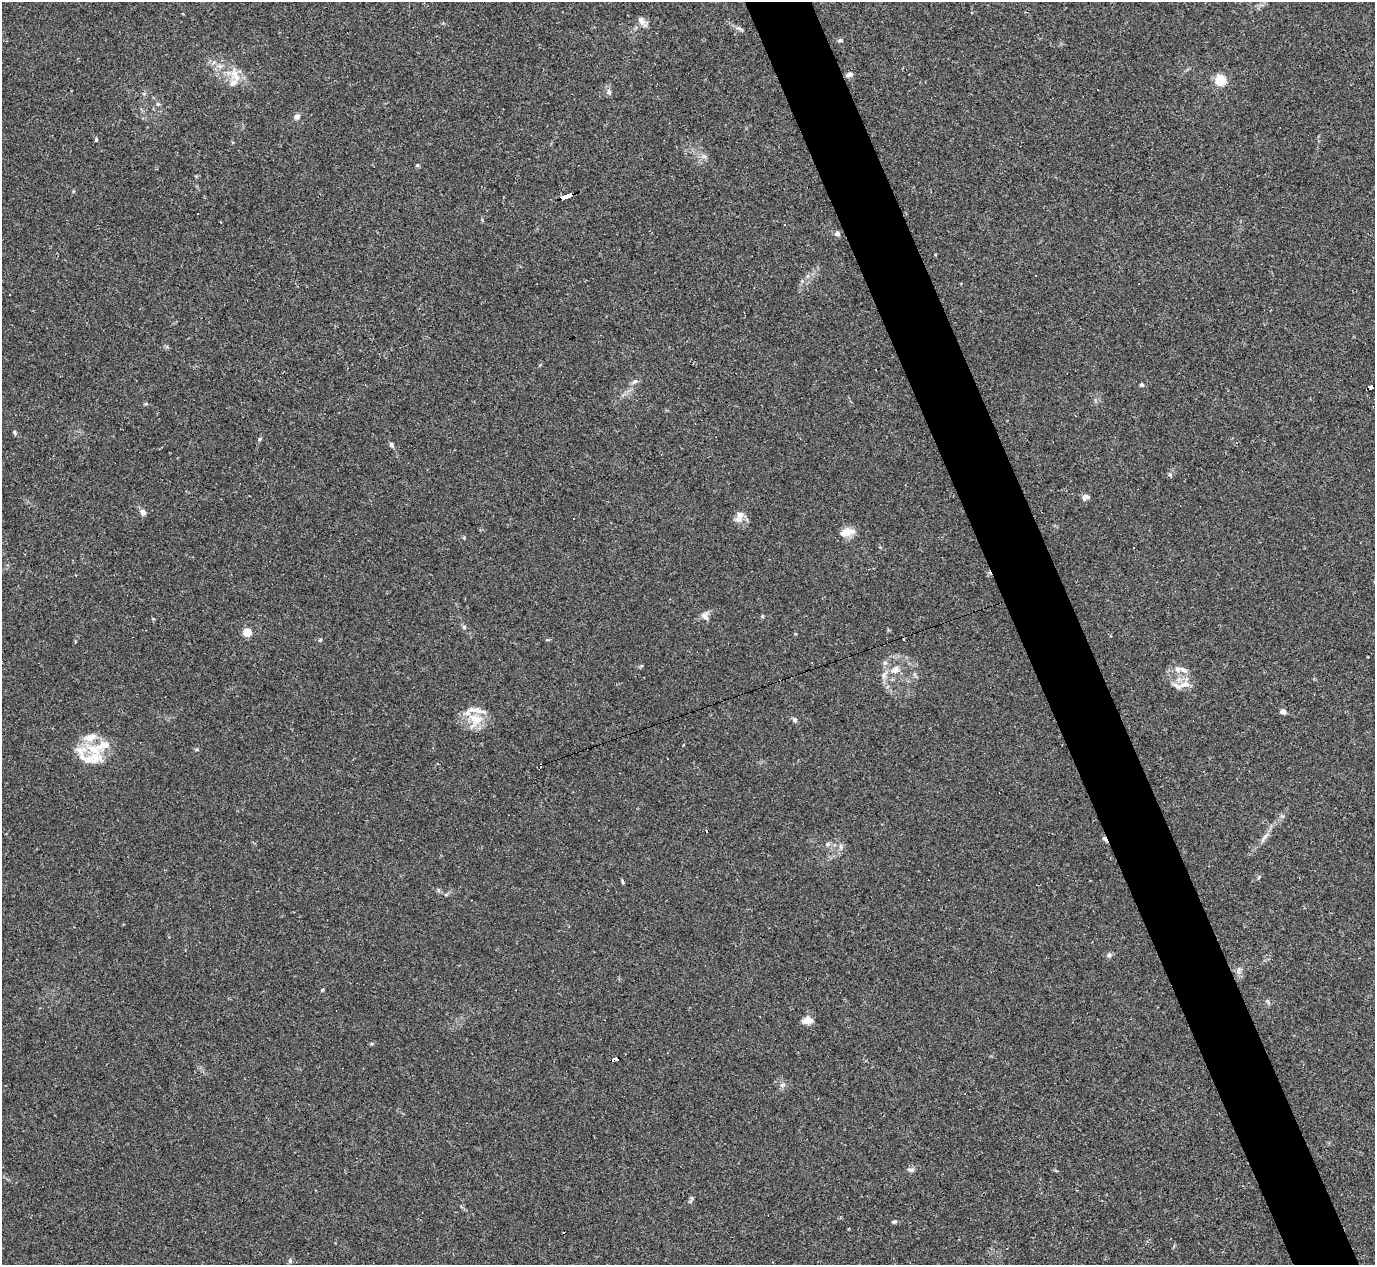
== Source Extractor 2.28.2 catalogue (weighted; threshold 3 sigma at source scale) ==
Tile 6 of 4 x 4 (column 2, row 2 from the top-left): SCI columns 1374-2746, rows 2804-4066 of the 5491 x 5477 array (HDU 1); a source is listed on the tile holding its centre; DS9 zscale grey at full resolution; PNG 1377 x 1267 px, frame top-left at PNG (2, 2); no overlay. Shown black and unused: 5% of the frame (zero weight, under 2 of 3 exposures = <1% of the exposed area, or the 3 px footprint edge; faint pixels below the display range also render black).
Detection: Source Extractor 2.28.2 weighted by HDU 2 'WHT'; one run over the whole footprint, this tile lists its part. Background 0.0643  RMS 0.0057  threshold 0.0256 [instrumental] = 3 sigma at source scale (4.5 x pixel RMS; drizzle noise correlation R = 1.50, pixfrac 1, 0.05/0.05 arcsec/px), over >= 5 px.
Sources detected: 75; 10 cosmic-ray / hot-pixel residue — not listed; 9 inside a brighter listed object's ellipse — not listed separately; the other 56 listed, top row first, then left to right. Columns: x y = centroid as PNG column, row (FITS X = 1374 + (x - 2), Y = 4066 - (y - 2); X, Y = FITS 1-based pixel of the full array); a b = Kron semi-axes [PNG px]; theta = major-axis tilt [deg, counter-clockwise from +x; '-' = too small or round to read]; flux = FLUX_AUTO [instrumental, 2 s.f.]
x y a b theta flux
641 21 12 9 -64 3
739 29 10 5 -33 1.6
840 40 8 4 6 1
849 75 9 5 11 1.9
236 76 16 10 -59 7
1220 80 5 5 - 54
609 92 8 6 -78 1.7
158 104 5 5 - 0.92
297 117 7 6 - 2.1
96 140 5 4 - 0.72
704 156 7 4 -19 1.2
417 165 5 5 - 0.75
566 196 12 3 19 97
837 234 7 6 - 1.6
9 294 3 3 - 0.95
635 381 8 6 39 1.7
1142 385 5 4 - 0.93
1370 387 6 3 20 44
15 432 6 4 -60 0.87
259 439 5 5 - 0.71
391 445 8 5 -65 1.2
1170 475 6 5 - 1
1084 499 8 5 29 1.7
143 512 8 6 -51 2.7
739 517 16 9 75 4.3
847 532 19 9 12 6.8
1133 548 2 2 - 0.51
705 616 13 6 -50 2.3
464 627 6 5 - 0.96
247 632 5 5 - 21
320 640 5 4 - 0.58
1368 656 2 2 - 0.51
885 662 6 6 - 1.4
895 670 13 9 24 5.4
1184 670 13 6 -26 2.9
1185 684 16 9 10 5.1
1283 711 5 4 - 3.6
475 720 22 20 47 13
795 720 7 5 -58 1.4
93 749 27 15 -8 16
1265 837 22 4 54 3.6
1104 839 8 5 -55 1.3
828 844 6 5 - 1.2
841 847 7 4 -71 1.1
1259 877 5 4 - 0.69
622 881 7 3 -78 0.75
438 890 6 4 -90 0.84
1109 955 7 7 - 1.4
322 990 4 4 - 0.58
1267 1001 8 4 -58 1
809 1020 13 10 -5 4.2
615 1059 7 3 16 52
782 1085 6 6 - 1.5
911 1170 11 5 -14 1.3
894 1221 6 4 30 0.9
290 1261 7 5 89 1
Overlapping masked pixels (flux is a lower limit): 4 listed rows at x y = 566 196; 1370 387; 1104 839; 615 1059